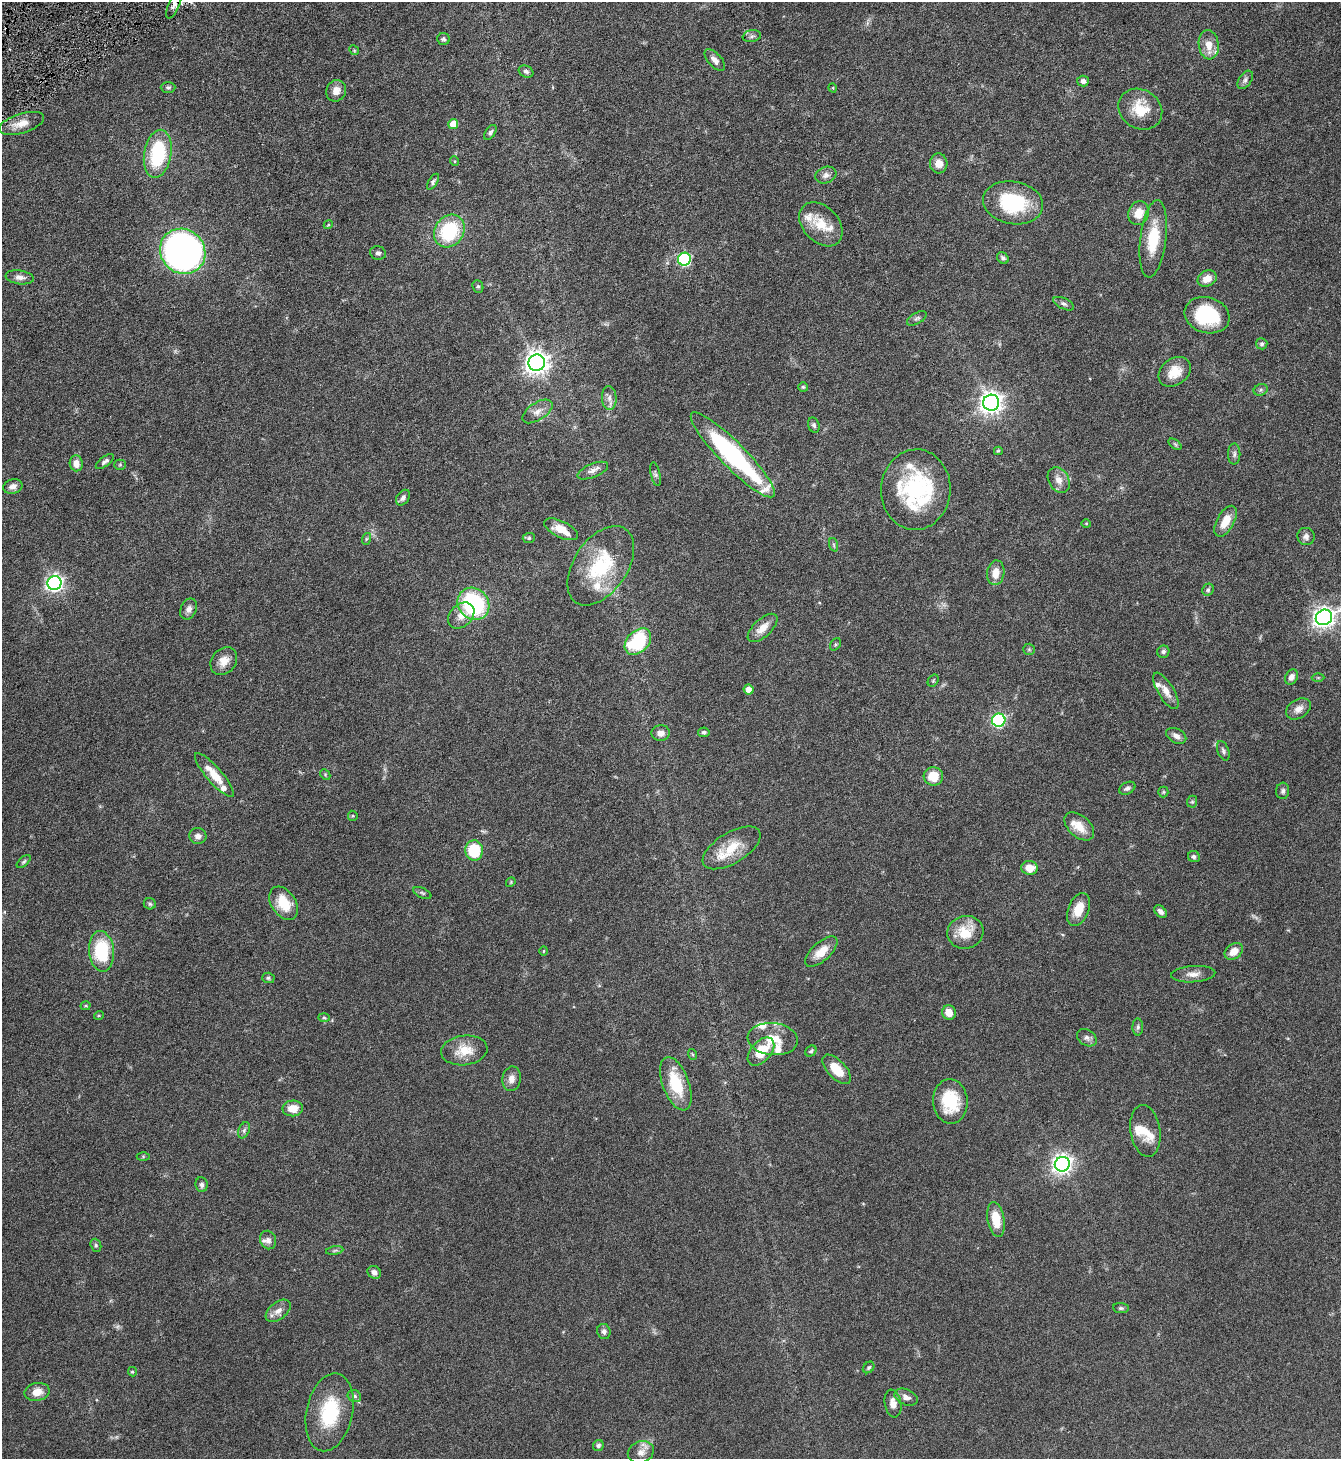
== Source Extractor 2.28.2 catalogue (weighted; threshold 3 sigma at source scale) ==
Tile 11 of 4 x 4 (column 3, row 3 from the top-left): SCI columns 2833-4171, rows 1459-2915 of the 5801 x 5832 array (HDU 1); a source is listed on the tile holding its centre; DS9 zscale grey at full resolution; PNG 1343 x 1461 px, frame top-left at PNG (2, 2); each listed source drawn as its Kron ellipse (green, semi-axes under 4 px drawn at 4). Shown black and unused: <1% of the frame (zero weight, under 4 of 8 exposures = <1% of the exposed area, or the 3 px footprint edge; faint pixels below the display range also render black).
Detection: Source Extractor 2.28.2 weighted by HDU 2 'WHT'; one run over the whole footprint, this tile lists its part. Background 0.082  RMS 0.0034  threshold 0.0137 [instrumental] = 3 sigma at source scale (4.09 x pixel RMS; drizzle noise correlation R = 1.36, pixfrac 0.8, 0.05/0.05 arcsec/px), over >= 5 px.
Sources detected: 178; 3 too faint to see at this stretch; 1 inside a brighter object's white glare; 1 cosmic-ray / hot-pixel residue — neither listed nor drawn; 16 inside a brighter listed object's ellipse — not listed separately; the other 157 listed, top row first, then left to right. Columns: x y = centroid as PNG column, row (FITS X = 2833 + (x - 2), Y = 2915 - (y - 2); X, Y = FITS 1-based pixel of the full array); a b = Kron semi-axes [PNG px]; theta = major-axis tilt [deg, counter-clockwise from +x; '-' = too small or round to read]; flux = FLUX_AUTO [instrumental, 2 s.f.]
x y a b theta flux
174 4 15 5 67 1.6
752 36 9 6 10 0.82
443 39 6 6 - 0.64
1209 45 15 10 -83 3.9
354 50 5 4 - 0.33
715 60 13 6 -47 1.8
526 71 8 5 -25 0.87
1245 80 10 6 56 1.1
1083 81 6 5 - 1
168 87 7 5 -1 0.59
833 88 4 3 - 0.22
336 91 11 10 - 2.4
1140 109 23 19 -33 7.7
22 123 23 9 17 3.7
453 124 5 5 - 4.1
490 132 8 5 57 0.72
158 154 24 13 80 21
454 161 5 3 - 0.27
939 163 10 8 -85 3.1
826 175 11 8 20 1.5
433 182 9 4 58 0.61
1013 203 30 21 -10 21
1139 213 12 10 70 4.4
821 224 25 17 -46 6.8
328 225 4 3 - 0.27
449 231 17 14 54 19
1153 239 39 13 83 12
183 251 23 22 - 150
378 253 8 6 -17 0.81
1003 258 6 5 - 0.72
684 259 6 6 - 42
20 277 14 7 -8 1.6
1207 279 10 7 24 3.3
478 286 6 5 - 0.5
1064 304 11 5 -25 0.91
1207 315 23 18 -17 18
917 318 11 5 29 0.82
1262 344 5 5 - 0.71
537 363 8 8 - 230
1175 372 17 13 38 5.1
803 387 5 5 - 0.43
1261 390 7 5 22 0.59
609 398 12 7 -87 1.6
991 403 8 8 - 210
537 411 17 8 33 2.4
814 425 8 5 -71 0.71
1175 444 7 4 -37 0.47
998 451 4 3 - 0.4
1234 454 10 6 89 0.9
733 455 58 12 -45 47
105 461 11 4 36 0.92
76 463 8 6 -85 2.9
120 465 5 5 - 0.4
593 471 16 6 22 1.7
656 474 12 5 -78 0.78
1059 480 13 10 -61 2.6
13 487 10 7 12 1.5
916 490 40 34 87 33
403 498 8 6 53 1.2
1226 521 17 8 61 4.5
1086 523 5 3 - 0.27
561 529 18 8 -26 4.7
1306 536 9 8 - 1.4
529 538 6 5 - 0.49
366 539 6 3 71 0.35
834 545 7 4 -71 0.53
601 566 44 26 56 22
996 573 12 8 81 3.4
54 583 7 7 - 100
1208 590 6 5 - 0.6
473 604 17 15 -48 33
189 609 11 8 66 1.5
461 615 15 11 44 3
1324 617 8 7 - 180
763 628 18 9 43 3.5
638 641 15 10 45 23
835 644 6 5 - 0.43
1029 649 6 5 - 0.44
1163 652 6 6 - 0.78
224 661 15 12 50 3.5
1292 677 8 6 61 1.6
1318 678 6 4 0 0.36
933 681 6 5 - 0.41
748 690 5 5 - 2.6
1166 691 20 8 -59 2.7
1298 709 13 9 32 2.2
999 720 6 6 - 43
704 732 6 5 - 0.64
661 733 9 8 - 1.8
1176 736 11 7 -29 1.6
1223 751 10 5 -70 0.76
325 774 6 4 -47 0.38
214 775 28 8 -49 5.8
933 776 9 9 - 6
1127 788 8 6 27 0.93
1283 791 8 6 87 0.79
1163 792 5 5 - 0.37
1192 802 6 5 - 0.43
353 816 5 5 - 0.38
1079 826 17 10 -42 4.5
198 836 8 8 - 1.6
732 848 32 15 31 8
474 850 10 9 - 13
1194 857 6 5 - 0.8
24 862 8 4 41 0.55
1029 868 8 7 - 4.2
511 882 5 4 - 0.33
422 893 10 5 -25 0.61
284 903 18 12 -57 7.8
150 904 6 5 - 0.58
1078 909 17 10 68 5.7
1161 912 7 5 -45 1.2
965 932 18 16 15 7.4
101 951 20 12 -84 19
544 951 5 3 - 0.27
1234 951 10 7 35 3.4
821 952 20 9 42 4.1
1193 974 22 8 4 2.4
268 978 6 5 - 0.53
86 1006 5 4 - 0.43
949 1013 7 6 - 3.3
99 1015 5 3 - 0.26
324 1018 6 4 -2 0.4
1138 1027 8 5 89 0.74
1087 1038 10 8 -32 1.3
773 1039 25 16 -6 7.1
464 1050 23 14 7 6.3
811 1051 6 5 - 0.51
761 1052 17 10 50 7.5
692 1054 5 3 - 0.3
837 1069 18 9 -46 5.6
512 1079 12 9 80 2.2
676 1084 28 13 -70 12
950 1101 22 17 -86 12
293 1108 10 8 2 3.8
244 1130 8 5 66 0.73
1145 1131 26 15 -81 5
143 1156 6 4 0 0.39
1062 1164 7 7 - 160
202 1185 7 6 - 0.96
996 1219 18 8 -80 6.5
268 1240 9 8 - 1.3
96 1245 7 5 -70 0.54
335 1251 8 4 9 0.6
374 1272 7 6 - 1.2
1121 1308 8 5 -5 0.64
278 1311 14 8 37 2.3
604 1331 8 6 -70 0.94
869 1367 6 5 - 0.5
132 1372 5 4 - 0.46
37 1392 12 9 11 3.3
354 1396 7 6 - 0.72
906 1397 12 7 -23 1.8
893 1403 14 8 -80 2.4
330 1412 39 23 78 18
598 1446 6 5 - 0.69
641 1452 13 10 22 2.3
Overlapping masked pixels (flux is a lower limit): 1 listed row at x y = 174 4
Isophote crosses this tile's border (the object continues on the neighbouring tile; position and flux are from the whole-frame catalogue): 3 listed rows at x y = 174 4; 1324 617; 330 1412